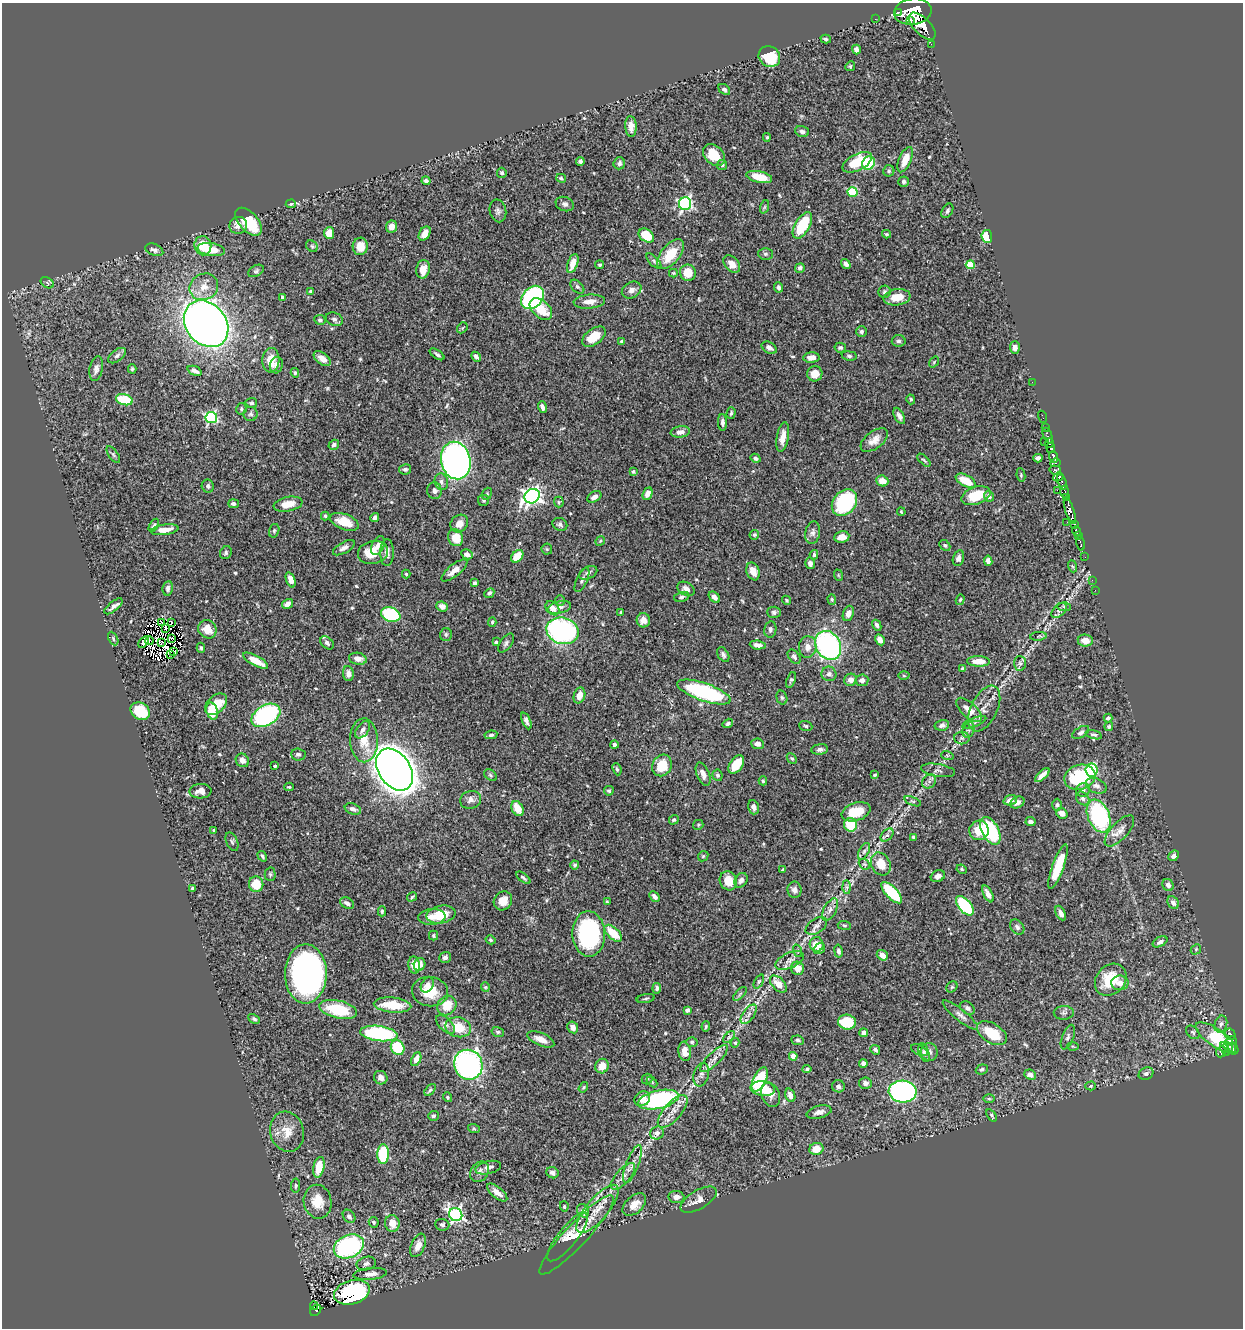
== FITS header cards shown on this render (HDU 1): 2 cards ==
NAXIS1  =                 1241
NAXIS2  =                 1326

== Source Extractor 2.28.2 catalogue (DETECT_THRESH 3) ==
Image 1241 x 1326 px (HDU 1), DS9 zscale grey, 1 PNG px = 1 image px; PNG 1245 x 1330 px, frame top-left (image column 1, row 1326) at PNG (2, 3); each listed source drawn as its Kron ellipse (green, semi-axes under 4 px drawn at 4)
Background 0.616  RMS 0.022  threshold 0.0659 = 3 sigma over >= 5 px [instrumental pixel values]
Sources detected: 545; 3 with non-positive FLUX_AUTO (blend fragments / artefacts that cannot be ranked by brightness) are neither listed nor drawn; of the other 542, the 500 brightest by FLUX_AUTO listed and drawn (42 fainter detections omitted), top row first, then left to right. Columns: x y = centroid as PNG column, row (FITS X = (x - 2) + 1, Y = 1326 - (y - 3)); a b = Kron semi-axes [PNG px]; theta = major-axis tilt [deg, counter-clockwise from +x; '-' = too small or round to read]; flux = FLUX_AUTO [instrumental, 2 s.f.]
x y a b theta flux
898 12 4 2 - 250
913 12 19 13 8 6200
875 19 2 2 - 6.8
911 20 3 3 - 300
922 26 17 8 -45 2100
826 39 5 4 - 2.4
931 44 2 2 - 5.8
856 49 5 4 - 5.9
769 57 11 10 - 50
850 66 5 4 - 1.9
724 89 7 4 -40 3.8
631 126 10 5 -86 10
802 131 7 5 -17 4.8
767 137 4 3 - 1.9
714 155 12 9 -44 35
905 160 13 6 67 20
580 162 4 4 - 3.8
857 162 16 8 27 51
619 163 6 5 - 4.3
869 163 7 6 - 54
722 165 5 5 - 2.2
889 171 5 5 - 2.5
502 173 5 5 - 3
759 177 13 5 -12 31
561 178 5 3 - 2
426 181 4 4 - 3.9
904 182 5 5 - 3.6
852 192 5 4 - 81
291 204 5 4 - 2.1
565 204 9 7 -21 4.8
685 204 6 6 - 310
764 207 7 4 70 2.4
498 211 11 8 -77 5.2
947 211 8 5 59 3.3
249 222 17 9 -47 54
238 225 9 8 - 10
802 225 14 7 60 67
392 227 6 5 - 12
329 233 6 5 - 15
425 234 8 5 59 17
886 234 4 3 - 2
646 236 8 6 -36 39
987 236 6 5 - 36
203 246 9 8 - 31
312 246 6 5 - 2.6
360 246 8 7 - 21
211 249 13 6 -9 31
154 250 9 5 -21 5.4
670 254 17 9 51 40
765 254 7 6 - 3.3
654 261 9 4 -46 3.5
573 264 10 5 71 16
732 264 10 6 -47 12
846 264 5 4 - 4.5
599 265 4 3 - 2.3
970 265 4 4 - 38
800 268 5 4 - 4.8
423 269 9 6 78 16
256 271 8 5 30 3
673 273 4 4 - 1.6
688 273 8 8 - 24
47 283 7 5 -32 2.8
204 287 14 13 - 20
577 287 8 5 -45 3.6
779 287 5 4 - 4.1
632 290 10 8 28 7.5
310 291 4 3 - 1.8
884 292 6 6 - 3
282 297 3 3 - 3.9
532 297 13 10 46 240
897 297 13 8 8 26
589 302 16 7 4 13
541 309 13 8 -43 31
334 319 9 6 -24 4.3
320 320 6 5 - 3.4
206 324 25 20 -50 1400
462 328 6 4 47 2.1
861 331 5 5 - 3.2
594 337 13 7 37 27
899 341 7 6 - 3.7
622 342 3 3 - 4.2
1015 347 6 5 - 5.7
769 348 8 5 -29 5.8
840 348 6 5 - 3.3
437 354 8 3 -34 3.2
117 356 10 5 37 4.7
849 356 7 5 -8 3
476 357 5 4 - 5
811 358 8 5 5 12
322 359 10 5 -38 12
271 360 12 8 87 24
934 362 6 3 55 1.6
276 365 8 6 75 7
96 369 12 6 79 6.6
132 369 4 4 - 2.1
195 371 7 4 -23 6.3
295 373 5 4 - 2.6
815 374 8 7 - 16
1032 382 2 2 - 5.5
911 399 5 4 - 2.2
124 400 8 5 -17 59
251 403 6 5 - 3
542 407 6 3 -73 5.8
241 409 6 5 - 2.6
731 413 6 3 75 2.7
251 414 7 7 - 3.7
899 416 9 4 -62 5.4
211 417 6 5 - 170
1043 417 6 2 -71 8.1
723 422 8 4 -88 5.3
1046 428 2 2 - 6.7
680 432 9 5 7 7.6
1048 436 9 3 -67 49
783 437 15 6 80 15
874 440 16 8 37 13
1044 441 2 2 - 4.6
1050 443 4 3 - 200
334 445 5 4 - 4.1
1051 448 5 4 - 500
113 455 10 4 -55 3
1054 457 6 3 -65 340
755 458 5 4 - 3.9
1038 458 4 4 - 5.5
456 460 19 14 -77 990
924 460 8 3 -44 2.5
1055 463 5 3 - 130
405 469 6 5 - 3.6
1055 470 6 4 -15 200
633 472 4 3 - 2.1
1021 475 7 4 -83 2.1
1058 477 5 3 - 140
882 481 6 5 - 14
966 481 11 5 -28 32
441 482 8 6 -75 6.1
1062 482 8 3 -72 190
208 486 6 6 - 4
1057 490 2 2 - 37
434 491 8 7 - 7
1065 492 6 4 90 200
487 494 6 4 68 2.2
648 494 6 4 66 9.2
532 496 8 7 - 580
976 496 15 8 18 38
989 496 5 5 - 7
594 497 7 5 31 6.9
1066 497 3 3 - 47
484 500 5 5 - 2.4
559 502 5 5 - 1.9
844 502 15 11 51 140
233 504 5 4 - 3.8
288 504 14 7 10 18
1070 511 14 4 -71 1100
901 512 4 3 - 1.7
325 516 4 3 - 2.1
375 517 4 4 - 4.5
344 522 15 7 -21 24
1067 522 2 2 - 10
459 523 9 8 - 13
560 524 8 6 -27 3.8
1074 524 4 3 - 280
154 525 7 4 58 2.5
165 530 14 5 8 17
274 531 7 5 74 2.6
1076 531 5 3 - 300
813 533 11 7 80 5.8
754 535 5 4 - 2.6
1078 535 4 2 - 160
842 537 8 6 8 13
456 538 8 7 - 26
600 541 5 4 - 1.8
1081 543 7 3 -75 120
945 545 6 4 -45 2.8
378 546 10 6 62 7.8
344 548 12 5 29 6
547 549 5 5 - 1.8
373 552 15 11 12 29
387 552 13 7 89 8
226 553 7 5 59 2.8
467 554 6 4 -29 7.9
814 555 4 3 - 2.6
517 556 7 5 46 27
1085 557 2 2 - 3.2
958 558 8 5 75 5
988 561 5 4 - 7
810 563 6 4 -75 5.1
1072 566 6 4 -71 1.9
454 570 16 6 39 13
753 571 9 6 -69 14
588 573 10 6 26 5.2
406 574 4 4 - 1.7
838 575 6 3 -71 1.6
291 580 8 4 -70 9.3
582 580 13 5 64 4.6
1092 580 2 2 - 6.2
474 583 4 4 - 2.5
168 588 7 5 83 4.8
686 589 9 6 -30 7.7
1095 590 2 2 - 3.4
489 593 5 4 - 3.7
682 597 8 4 13 3.2
714 597 6 4 -45 6
832 599 5 4 - 2.1
560 600 5 5 - 2.1
786 600 5 4 - 2
960 600 5 4 - 2.2
287 604 6 4 34 7.6
113 606 11 5 39 6.3
442 606 6 5 - 8.1
559 607 12 6 13 7.2
1064 607 7 4 -2 2.9
552 608 8 6 -47 9
1059 611 9 5 44 4.1
621 612 4 3 - 2
774 612 7 5 -4 3.8
848 613 8 5 70 7.3
391 615 10 7 -18 120
643 620 7 6 - 12
161 622 3 2 - 2.2
171 622 3 2 - 1.7
492 622 4 4 - 2.5
877 625 6 4 -61 4.5
165 628 3 2 - 2.5
207 629 9 8 - 23
770 629 8 6 80 4.2
562 631 16 13 -15 240
446 634 6 5 - 2.9
1038 636 8 3 5 2.3
171 638 4 3 - 3.7
113 639 7 4 -64 2.5
880 640 6 4 -62 11
1085 640 7 6 - 14
149 641 4 2 - 2
144 642 6 3 54 5.1
162 642 3 2 - 1.6
496 642 4 3 - 2.7
327 643 8 5 -45 4.5
506 643 11 6 53 3.7
758 645 8 4 -6 7.2
828 645 15 12 -60 270
808 647 11 8 84 12
201 648 5 4 - 1.8
174 651 4 2 - 3.3
170 655 3 2 - 2
723 655 8 5 -60 3.9
794 657 8 5 -52 4.1
358 659 9 6 -11 8.9
255 661 14 5 -28 28
979 661 11 5 -2 19
1020 663 7 6 - 3.9
963 669 4 4 - 4.3
348 673 7 5 -84 9.1
829 674 7 7 - 5.6
904 676 5 3 - 1.8
791 680 8 4 71 2.9
851 680 6 6 - 8.5
862 680 6 6 - 7.7
704 692 28 9 -19 180
579 695 8 5 72 13
782 698 7 5 -74 2.9
216 704 13 8 42 38
984 709 24 13 64 20
969 710 16 7 -42 16
140 711 10 8 -35 55
212 711 9 5 -73 44
266 715 15 10 30 210
1108 718 4 3 - 3.5
526 721 9 4 -65 5.2
974 722 13 4 22 4.2
728 723 5 3 - 2.9
942 725 7 5 12 4.6
806 726 7 5 -19 2.7
1109 726 4 4 - 2.7
363 730 10 6 54 6.7
968 730 8 5 75 3.9
1081 732 9 5 32 4.1
491 735 6 4 9 3.6
1094 735 8 4 -15 2.8
962 738 8 6 -1 4
364 740 22 14 -89 30
757 744 6 5 - 7.8
614 745 4 4 - 4.1
820 749 8 5 6 4.8
298 754 7 6 - 3.9
947 755 6 4 -18 1.9
792 758 6 4 -46 2.2
242 760 7 6 - 8
662 765 11 9 61 35
736 765 10 6 55 33
275 766 3 3 - 2.8
617 769 6 4 -68 2
395 770 23 15 -56 2700
938 770 17 6 -9 6.7
1091 770 6 6 - 130
703 774 12 6 -68 9.8
491 775 7 5 -41 2.7
717 775 5 5 - 3.1
875 775 4 3 - 1.8
1042 775 9 4 42 12
1080 777 16 12 18 110
763 781 4 4 - 2
929 781 8 6 47 4.6
1096 786 11 7 -23 6.8
289 787 5 3 - 1.8
1083 790 7 6 - 6.3
200 791 11 7 3 11
609 791 5 4 - 2.5
1083 798 7 6 - 4.1
471 800 10 9 - 7.2
1010 800 7 5 17 9.3
913 801 9 4 -20 2.7
1017 802 7 5 27 6.9
1057 805 6 5 - 3.6
754 807 7 5 -74 7.5
353 809 8 5 -21 5.9
517 809 8 5 -62 22
856 812 15 9 19 36
1062 813 6 5 - 10
1099 816 17 10 -67 180
674 820 5 4 - 2.5
1030 822 5 4 - 4.6
698 825 5 5 - 1.8
850 825 7 6 - 42
214 830 4 4 - 2.3
979 830 10 9 - 29
990 831 15 8 -62 95
1119 831 19 8 47 13
887 835 8 5 43 3.7
913 837 4 3 - 2
232 842 10 5 -67 3.1
864 851 9 5 63 3.7
262 856 5 3 - 2.9
703 856 6 4 44 1.9
1174 856 6 4 43 5.1
864 864 6 4 -41 2.3
881 864 12 9 -64 26
575 865 4 4 - 3
1058 867 23 5 70 52
962 869 5 4 - 2.2
783 870 3 3 - 1.6
270 874 7 5 -89 2.8
938 876 7 5 26 6.7
523 878 8 3 -38 2.7
741 880 8 6 56 5.7
728 881 10 8 -63 22
256 884 8 7 - 36
1168 885 6 5 - 5.5
847 887 7 4 -89 3.3
192 888 4 3 - 2
794 890 8 7 - 6.6
892 893 13 5 -46 84
988 894 9 4 -63 7.3
412 897 5 3 - 2.1
654 897 6 4 -46 5.3
503 901 10 8 54 17
607 902 4 3 - 2.1
347 903 7 5 -26 6.5
1173 903 7 5 -55 6.7
965 906 11 6 -50 97
830 910 12 6 61 7.4
382 911 5 4 - 2.4
1061 913 8 4 -63 6.5
441 914 15 8 11 33
432 917 13 8 4 12
844 925 6 4 -7 2.1
816 926 12 7 33 7
1017 927 8 6 -50 4.1
613 933 11 5 -42 35
589 934 23 16 -87 200
434 936 5 4 - 2
491 940 5 4 - 1.8
1160 942 8 4 28 5.1
817 944 7 7 - 22
819 949 6 5 - 4.3
1196 949 6 4 48 1.9
798 951 6 4 -72 2.3
838 951 6 4 -79 4.1
882 955 6 5 - 12
445 957 6 5 - 5.9
789 960 15 7 25 9.2
420 964 6 5 - 9.9
414 965 8 6 -83 19
797 968 7 6 - 12
306 974 29 21 89 530
1111 980 17 14 47 48
759 981 7 4 62 2.5
1120 983 8 7 - 8.7
778 984 10 6 -45 17
427 985 8 6 59 5.3
485 987 4 4 - 1.7
952 987 6 5 - 2.4
657 988 5 4 - 3.3
430 992 18 15 -7 37
740 994 9 3 45 2.4
646 999 9 3 11 2.4
393 1005 19 7 -5 44
447 1005 10 9 - 27
967 1008 8 6 -35 4.3
338 1009 19 8 -13 63
687 1010 4 4 - 3.5
1064 1013 10 7 1 4.1
749 1014 11 5 55 6.8
960 1015 22 5 -39 7.6
254 1019 6 4 -28 3.2
847 1022 9 7 -8 52
445 1024 12 6 -45 5.8
1221 1024 9 6 70 5
458 1027 13 10 -13 33
573 1027 6 5 - 9.1
706 1027 5 4 - 2.1
498 1032 6 5 - 2.4
1193 1032 8 5 -46 2.8
379 1033 19 7 -7 150
864 1033 4 4 - 7.2
992 1033 17 9 -32 45
1230 1034 6 5 - 73
729 1037 7 4 44 3.1
1068 1037 13 5 69 5.3
1216 1038 24 8 -34 73
541 1039 14 6 -24 14
798 1040 6 4 -8 3.3
1231 1041 5 3 - 78
692 1042 5 5 - 2.4
735 1043 5 4 - 2.7
1073 1046 5 3 - 1.6
1228 1047 5 3 - 140
398 1048 8 6 -59 62
1225 1049 7 3 -64 210
1233 1049 6 5 - 240
875 1050 5 4 - 3.6
919 1050 9 4 -26 3.7
685 1051 10 6 -82 13
924 1052 10 5 -71 4
929 1052 9 8 - 5.6
1221 1052 5 4 - 59
793 1056 4 4 - 21
416 1059 7 4 64 11
714 1059 18 6 44 11
863 1063 4 4 - 6.9
468 1065 15 14 - 390
602 1066 7 6 - 16
807 1069 4 4 - 2.2
982 1069 6 5 - 2.8
1146 1074 8 6 27 4.2
701 1075 12 7 75 6.5
1030 1075 6 5 - 6.4
381 1078 7 6 - 8
647 1079 5 5 - 2.5
760 1079 13 6 64 90
652 1082 6 4 -45 1.8
865 1083 6 5 - 5.2
838 1086 6 6 - 5
1091 1086 5 4 - 1.7
583 1087 6 4 55 1.8
763 1089 12 7 -6 29
430 1090 7 4 50 2.4
903 1091 14 11 -4 370
771 1095 13 8 -67 12
790 1095 7 5 -69 7.3
447 1097 5 4 - 2.4
642 1099 8 7 - 15
989 1099 6 4 0 1.9
658 1100 21 9 13 230
673 1111 20 9 49 16
819 1112 13 6 14 8
991 1115 7 3 -55 2.1
433 1116 5 5 - 2.9
474 1129 6 4 -19 2
287 1132 20 16 -74 24
657 1133 7 6 - 4.5
816 1149 7 6 - 21
383 1154 10 6 89 94
632 1164 20 6 69 10
319 1167 10 5 78 35
488 1168 13 6 14 7.1
480 1172 11 8 55 7.1
552 1173 6 5 - 5.6
623 1176 16 7 49 9.8
296 1186 7 4 83 2.6
497 1192 12 5 -40 11
676 1197 8 6 -6 7.2
699 1200 20 9 31 14
318 1202 17 14 -80 25
634 1205 14 8 42 15
564 1206 5 4 - 2
597 1209 30 11 50 30
583 1211 7 5 -60 11
456 1215 7 6 - 340
349 1216 7 5 -51 4.2
374 1222 5 5 - 2.7
392 1223 8 7 - 17
442 1225 7 6 - 3.2
576 1235 53 11 47 41
567 1237 30 9 52 21
418 1245 12 6 68 12
349 1246 16 11 24 200
366 1264 10 6 15 5.3
370 1274 17 6 6 7.3
352 1292 18 11 17 200
314 1306 4 2 - 8.7
316 1310 6 4 44 58
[42 fainter detections neither listed nor drawn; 3 non-positive-flux detections neither listed nor drawn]